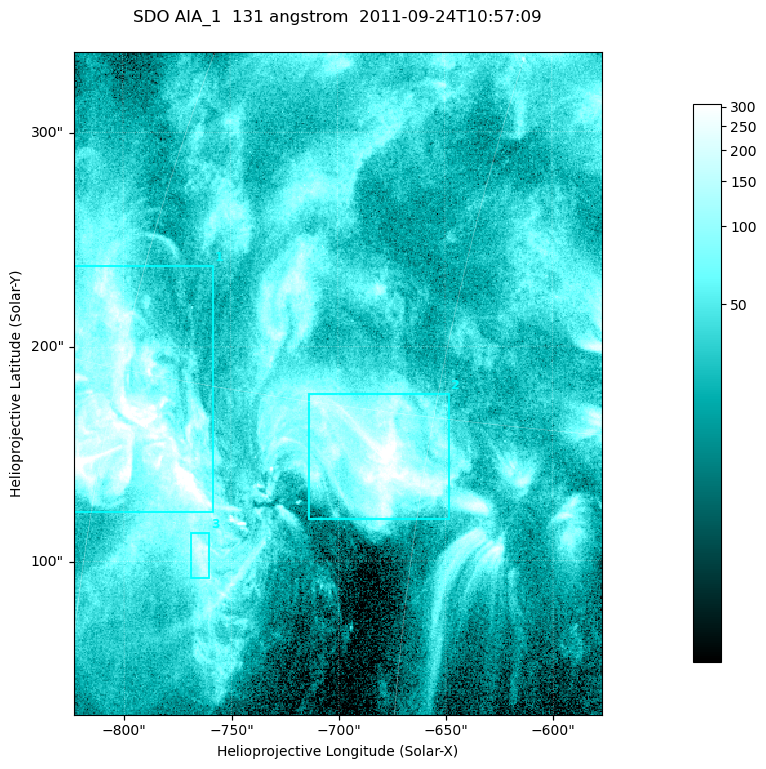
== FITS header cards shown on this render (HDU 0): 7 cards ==
TELESCOP= 'SDO     '           /
INSTRUME= 'AIA_1   '           /
WAVELNTH=                  131 /
WAVEUNIT= 'angstrom'           /
DATE-OBS= '2011-09-24T10:57:09.62' /
CTYPE1  = 'HPLN-TAN'           /
CTYPE2  = 'HPLT-TAN'           /

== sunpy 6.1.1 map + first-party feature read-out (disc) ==
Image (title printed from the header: SDO AIA_1  131 angstrom  2011-09-24T10:57:09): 410 x 514 px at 0.601 arcsec/px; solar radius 956 arcsec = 1592 px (partial field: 2.6% of the solar disc is inside the frame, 100% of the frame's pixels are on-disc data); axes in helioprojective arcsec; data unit not stated in the header (colour bar unlabelled)
Pointing: header CRPIX1/2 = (2043.14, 2045.51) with CRVAL1/2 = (0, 0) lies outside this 410 x 514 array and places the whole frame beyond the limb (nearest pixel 1.41 R_sun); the SolarSoft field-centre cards XCEN/YCEN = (-700.1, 182.8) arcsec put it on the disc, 1318 arcsec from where CRPIX/CRVAL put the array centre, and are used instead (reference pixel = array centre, CRVAL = XCEN/YCEN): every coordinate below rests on XCEN/YCEN
Orientation: roll -0.139 deg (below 1 deg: not rotated)
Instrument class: DISC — disc imager (sunpy class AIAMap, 131 A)
Bright regions (active regions / flare kernels): reference = the on-disc median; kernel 3 px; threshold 5 sigma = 111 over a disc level ~35.9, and >= 1.15x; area >= 210 px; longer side >= 5 px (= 3 arcsec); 3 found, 3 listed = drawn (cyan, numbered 1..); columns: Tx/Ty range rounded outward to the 2 arcsec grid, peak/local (2 s.f.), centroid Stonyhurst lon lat
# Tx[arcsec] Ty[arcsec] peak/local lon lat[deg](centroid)
1 -824..-758 122..238 20 -59 +13
2 -714..-648 118..178 13 -47 +14
3 -770..-760 92..114 6.6 -54 +10